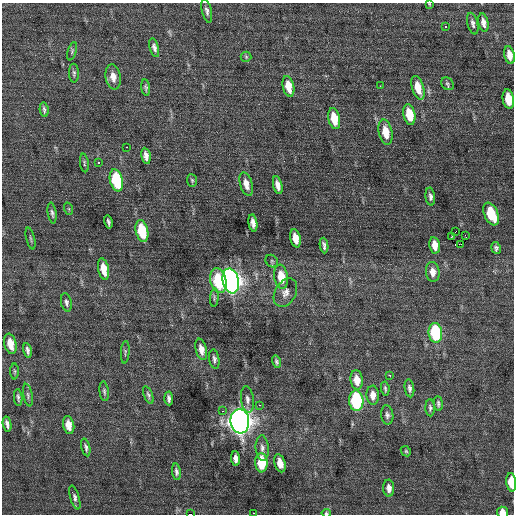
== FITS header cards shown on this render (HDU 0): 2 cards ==
NAXIS1  =                  512 / Axis length
NAXIS2  =                  512 / Axis length

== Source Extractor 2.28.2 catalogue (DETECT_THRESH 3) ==
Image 512 x 512 px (HDU 0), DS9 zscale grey, 1 PNG px = 1 image px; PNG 516 x 516 px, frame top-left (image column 1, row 512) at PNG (2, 3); each listed source drawn as its Kron ellipse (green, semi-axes under 4 px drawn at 4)
Background 1.32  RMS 0.82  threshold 2.46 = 3 sigma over >= 5 px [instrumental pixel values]
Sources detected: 97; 1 with non-positive FLUX_AUTO (blend fragments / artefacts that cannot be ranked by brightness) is neither listed nor drawn; the other 96 listed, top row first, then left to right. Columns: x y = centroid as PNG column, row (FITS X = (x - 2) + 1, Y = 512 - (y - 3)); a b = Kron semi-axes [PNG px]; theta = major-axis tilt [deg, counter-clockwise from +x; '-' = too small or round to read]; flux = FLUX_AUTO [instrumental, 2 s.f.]
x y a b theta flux
429 4 3 2 - 39
207 11 12 4 -77 190
473 23 11 5 -77 190
483 23 9 5 -78 270
446 27 3 3 - 550
154 48 10 4 -75 190
72 51 9 4 73 93
510 55 9 5 -78 480
246 57 5 5 - 86
74 73 9 5 -89 120
113 77 12 7 -81 500
447 84 7 5 -47 110
288 86 10 5 -77 850
380 86 3 2 - 50
146 88 8 4 -83 110
418 88 12 6 -74 900
508 99 10 5 -80 1100
44 110 7 3 -81 120
409 115 10 6 -78 1400
334 119 11 5 -77 1200
386 132 13 6 -78 1000
127 147 3 2 - 310
146 156 8 4 -80 280
84 163 9 4 -84 87
99 163 3 3 - 110
116 180 11 6 -77 4000
192 180 6 5 - 90
246 184 12 6 -74 460
278 185 9 4 -76 350
430 197 9 4 -83 180
69 209 6 4 -71 69
52 213 10 4 -81 140
491 214 12 7 -66 2000
108 222 7 3 -77 120
253 223 8 4 -82 300
142 231 11 6 -77 2400
456 231 2 2 - 27
465 235 3 2 - 830
451 237 2 2 - 6000
30 238 11 3 -77 91
295 238 9 5 -78 730
461 244 3 2 - 68
324 245 8 3 -84 170
435 245 8 5 -81 530
496 248 6 4 -80 140
272 261 7 5 -47 110
103 269 11 5 -78 800
433 272 10 7 -83 380
281 277 12 7 -81 1200
218 281 12 8 -78 2900
231 281 12 8 -78 38000
285 293 15 10 61 430
214 298 9 3 85 89
66 302 9 5 -76 150
435 333 10 6 -83 4500
10 344 10 6 -77 820
201 349 11 5 -77 430
28 350 7 3 -79 170
125 352 11 2 86 80
214 359 10 5 -81 170
276 362 6 4 -74 110
15 371 8 4 -90 79
390 375 3 3 - 130
357 380 9 6 -82 670
385 388 7 3 -81 100
409 388 9 4 -81 160
104 391 10 4 -82 120
28 395 11 4 -79 140
148 395 9 4 -69 120
373 395 9 6 -87 430
18 397 8 3 -85 120
169 398 7 3 -86 170
247 400 13 6 -82 300
356 401 10 7 -85 6600
438 404 7 4 -83 130
259 405 4 3 - 82
430 408 8 4 -88 140
222 411 3 2 - 91
387 415 9 6 -81 180
240 421 12 9 -84 59000
7 424 7 4 -79 200
69 425 9 5 -79 500
86 447 9 4 -76 130
262 448 13 6 -85 270
406 451 6 4 -45 74
236 459 7 4 -87 310
261 463 9 6 -87 2000
280 463 9 5 -73 540
176 472 8 4 -83 160
511 482 9 5 -84 1200
389 488 8 5 -86 290
75 497 12 4 -73 200
502 512 6 5 - 480
253 513 3 2 - 250
326 513 5 3 - 81
190 514 3 2 - 2000
At the frame edge (FLAGS 8, measured only in part): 7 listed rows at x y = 429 4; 510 55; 511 482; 502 512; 253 513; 326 513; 190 514
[1 non-positive-flux detection neither listed nor drawn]